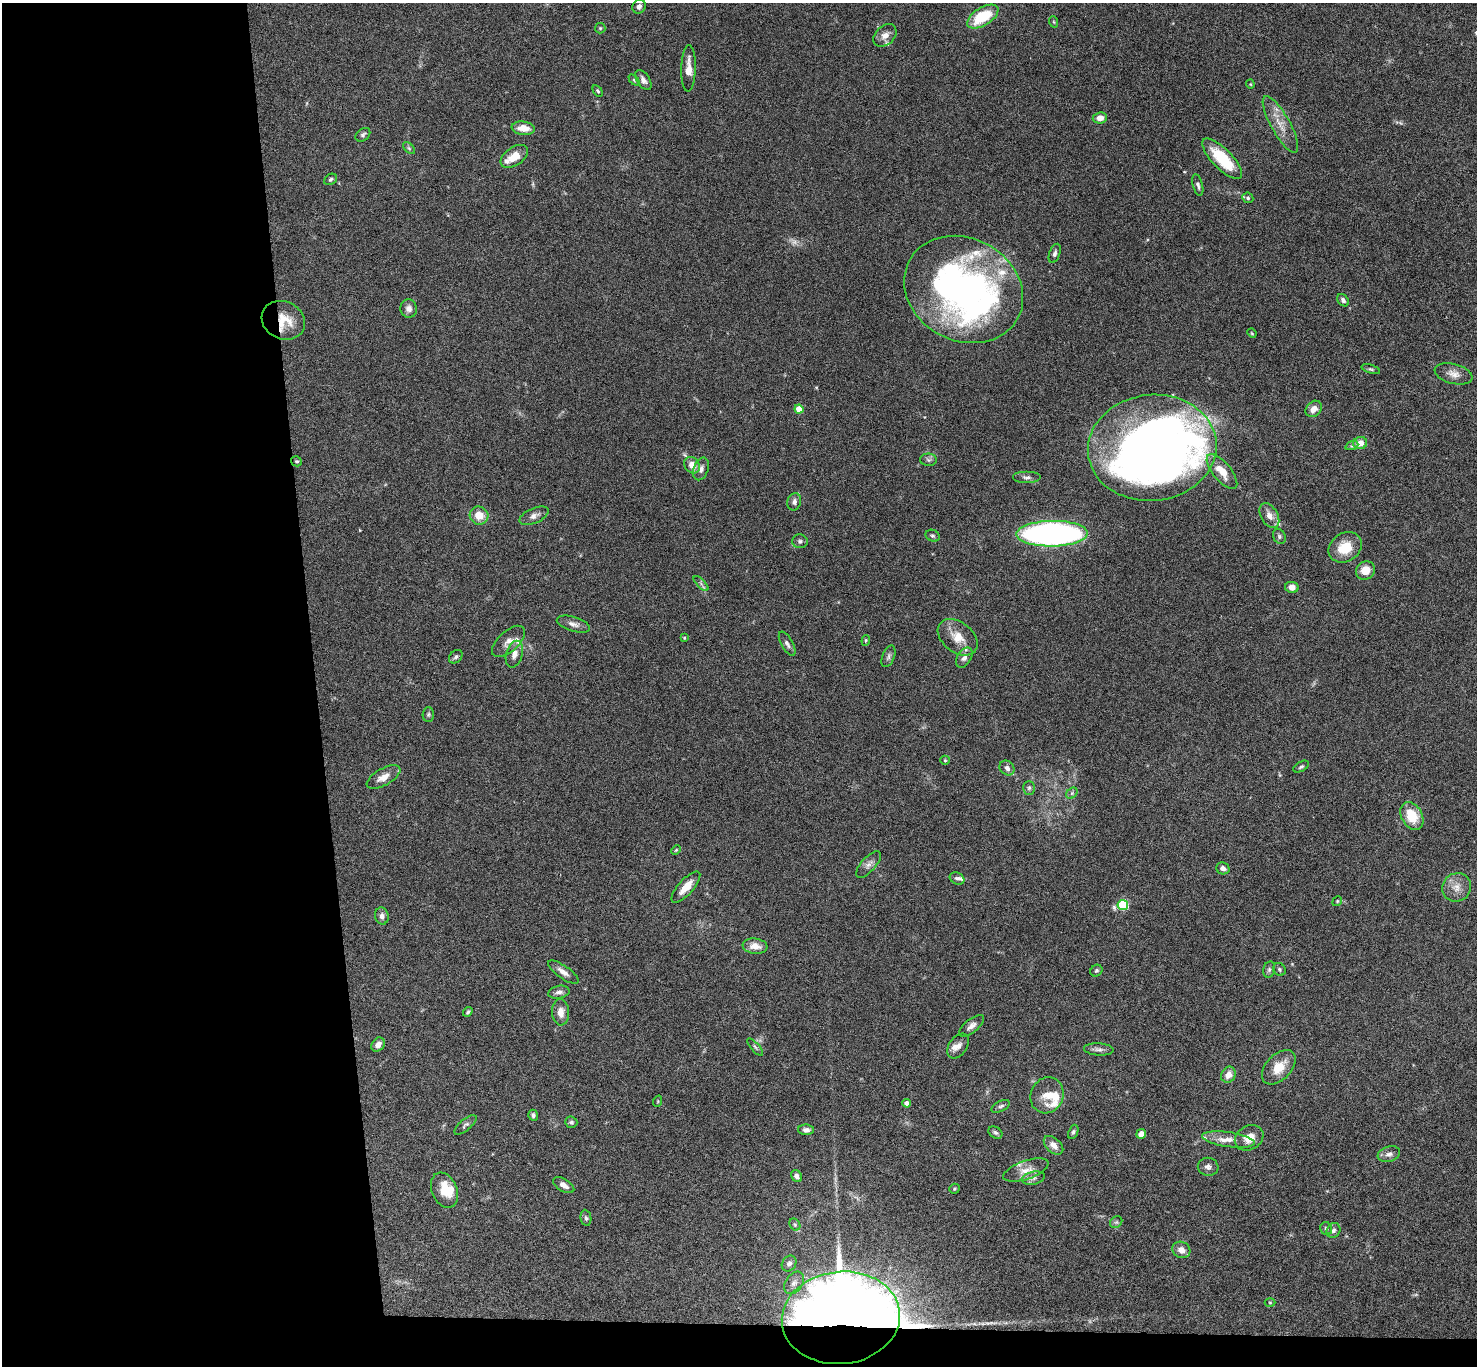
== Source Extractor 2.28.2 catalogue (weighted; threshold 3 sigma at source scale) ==
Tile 7 of 3 x 3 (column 1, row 3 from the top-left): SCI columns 2-1476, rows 182-1545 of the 4427 x 4397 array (HDU 1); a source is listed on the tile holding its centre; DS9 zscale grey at full resolution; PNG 1479 x 1368 px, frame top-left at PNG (2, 3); each listed source drawn as its Kron ellipse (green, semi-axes under 4 px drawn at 4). Shown black and unused: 23% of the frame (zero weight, under 4 of 8 exposures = <1% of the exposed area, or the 3 px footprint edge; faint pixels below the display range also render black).
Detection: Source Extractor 2.28.2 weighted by HDU 2 'WHT'; one run over the whole footprint, this tile lists its part. Background 0.0565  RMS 0.0038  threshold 0.0154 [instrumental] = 3 sigma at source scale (4.09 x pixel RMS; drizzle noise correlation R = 1.36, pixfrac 0.8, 0.05/0.05 arcsec/px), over >= 5 px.
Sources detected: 147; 1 too faint to see at this stretch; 6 inside a brighter object's white glare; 1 cosmic-ray / hot-pixel residue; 1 long thin detection or spike segment (spike, bleed or trail) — neither listed nor drawn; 13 inside a brighter listed object's ellipse — not listed separately; the other 125 listed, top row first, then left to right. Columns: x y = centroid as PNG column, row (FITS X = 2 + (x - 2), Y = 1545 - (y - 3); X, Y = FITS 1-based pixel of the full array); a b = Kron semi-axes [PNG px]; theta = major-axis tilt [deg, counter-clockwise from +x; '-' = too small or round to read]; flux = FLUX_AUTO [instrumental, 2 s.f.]
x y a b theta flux
639 6 7 6 - 1.2
983 16 17 9 31 15
1054 22 6 3 -71 0.39
600 28 5 5 - 0.45
885 35 13 9 43 2.4
689 68 23 7 89 3.7
634 80 6 4 -46 0.46
643 80 11 6 -56 1.5
1250 84 4 4 - 0.34
598 91 6 4 -58 0.48
1100 118 7 5 6 2.6
1280 124 32 9 -61 5.5
523 128 11 6 -7 4
363 135 8 6 39 0.82
409 148 7 4 -45 0.61
514 156 15 9 34 4.9
1222 159 26 10 -46 14
331 179 7 5 33 0.63
1198 185 11 5 -76 0.99
1248 198 5 5 - 0.65
1055 253 10 5 71 1
964 289 61 51 -28 140
1343 300 7 5 -52 1.1
409 308 9 8 - 1.9
283 320 22 18 -25 8.5
1252 333 5 4 - 0.4
1371 369 9 4 -17 0.62
1454 374 19 10 -14 3
799 409 4 4 - 5.8
1314 409 9 7 45 2.7
1360 443 7 6 - 3.4
1352 445 7 4 20 0.57
1152 448 64 53 6 310
928 460 8 6 -2 0.83
296 461 5 4 - 0.53
692 465 9 7 -53 3.4
701 469 12 7 70 1.5
1222 471 21 9 -50 5.8
1027 477 14 6 0 1.3
794 502 9 6 76 1.2
479 516 9 9 - 5.3
534 516 15 7 23 1.8
1269 516 13 8 -60 2.9
1052 534 36 13 1 130
933 536 7 5 -28 0.75
1279 536 8 6 -63 0.75
800 541 7 7 - 0.9
1345 547 17 14 33 9
1365 570 10 9 - 4.6
701 584 10 3 -47 0.75
1292 587 7 5 -9 2.1
573 624 17 7 -17 1.9
958 637 22 15 -38 5.9
684 638 4 3 - 0.31
866 640 5 3 - 0.37
508 641 20 10 42 2.7
787 644 13 5 -60 1.3
514 654 14 8 75 2.6
888 656 11 6 68 1.1
456 657 7 5 45 0.8
964 658 11 7 59 1.6
428 714 7 5 87 0.67
945 760 5 4 - 0.42
1301 767 8 5 31 0.65
1007 768 8 6 -47 1.5
383 777 19 8 29 3.5
1029 788 7 5 88 0.74
1072 793 6 5 - 0.63
1412 816 15 10 -60 8.9
676 850 5 3 - 0.35
869 864 17 7 48 1.9
1223 868 7 5 -21 1.4
957 878 7 5 -27 0.98
686 887 19 7 48 4.6
1456 887 15 14 - 3.7
1337 901 5 4 - 0.42
1123 905 5 5 - 24
382 916 8 7 - 1.5
755 946 12 7 -7 3.4
1279 969 7 6 - 0.65
1269 970 8 6 75 0.74
1096 971 6 5 - 0.68
563 972 18 6 -35 2.2
559 992 11 6 11 1.4
468 1012 5 3 - 0.56
561 1012 13 8 -87 2.9
971 1026 15 6 38 1.8
378 1045 7 6 - 1.9
958 1046 13 9 56 2.2
755 1047 11 4 -50 0.73
1099 1049 15 6 -3 1.4
1279 1067 20 12 47 6.5
1228 1075 8 7 - 2.9
1047 1095 18 16 65 5.1
658 1101 6 3 72 0.34
907 1103 4 4 - 2.1
1001 1106 10 5 26 0.86
533 1115 5 5 - 0.89
571 1122 6 5 - 0.78
465 1125 13 5 41 1
806 1130 8 5 -2 1.3
995 1132 7 5 -32 0.75
1073 1132 7 4 67 0.68
1141 1134 5 4 - 2.6
1249 1138 15 12 31 3.9
1228 1140 26 7 -8 4.2
1053 1145 11 7 -42 2.4
1389 1154 11 7 17 1.7
1208 1167 10 9 - 1.5
1026 1170 24 9 19 4
797 1176 6 5 - 1.4
1033 1178 11 6 13 1.4
564 1185 12 6 -31 2.1
955 1189 5 5 - 0.51
445 1190 18 12 -66 7.2
586 1218 8 5 -80 0.71
1116 1222 6 5 - 0.62
795 1225 6 5 - 0.59
1326 1229 6 5 - 0.76
1333 1230 8 6 58 1.1
1181 1250 9 8 - 2.5
789 1264 8 6 55 1.4
794 1283 12 8 56 2
1270 1303 5 3 - 0.31
841 1318 59 46 6 930
Overlapping masked pixels (flux is a lower limit): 2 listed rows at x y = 283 320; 841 1318